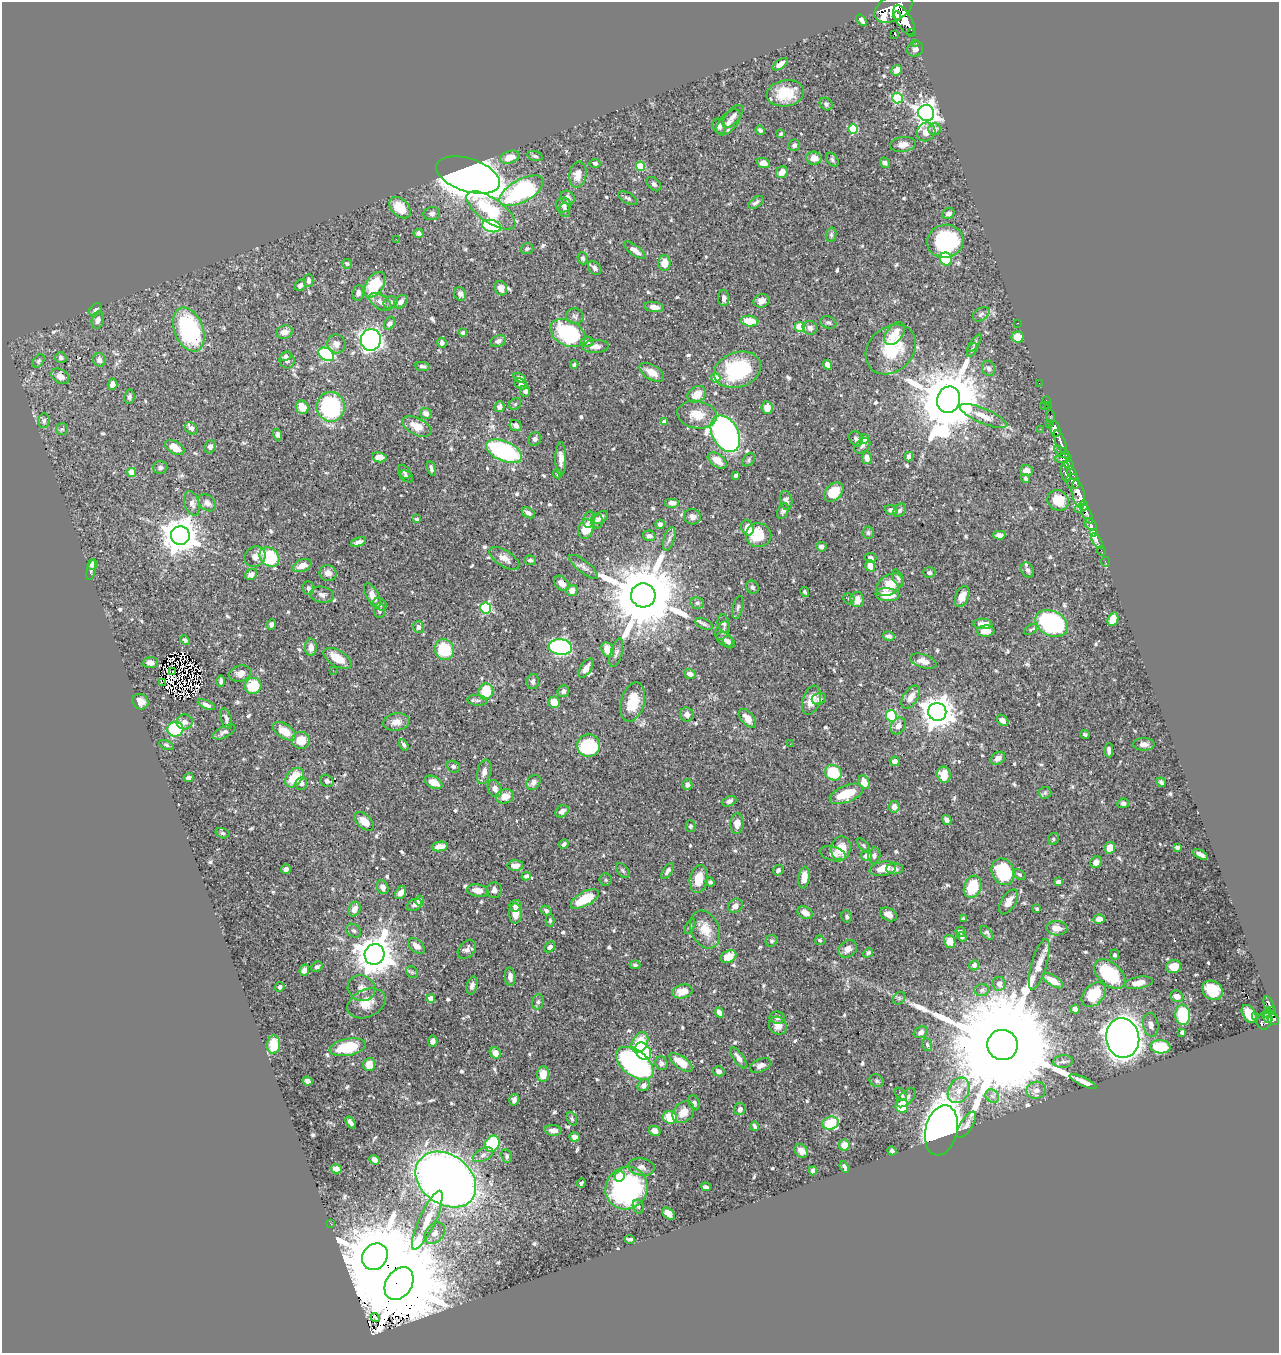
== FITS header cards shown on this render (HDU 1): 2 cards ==
NAXIS1  =                 1277
NAXIS2  =                 1351

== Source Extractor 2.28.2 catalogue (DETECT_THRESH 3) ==
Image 1277 x 1351 px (HDU 1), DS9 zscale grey, 1 PNG px = 1 image px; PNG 1281 x 1355 px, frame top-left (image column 1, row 1351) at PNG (2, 2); each listed source drawn as its Kron ellipse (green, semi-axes under 4 px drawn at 4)
Background 0.409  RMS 0.012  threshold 0.0369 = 3 sigma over >= 5 px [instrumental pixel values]
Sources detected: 692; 7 with non-positive FLUX_AUTO (blend fragments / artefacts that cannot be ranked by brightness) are neither listed nor drawn; of the other 685, the 500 brightest by FLUX_AUTO listed and drawn (185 fainter detections omitted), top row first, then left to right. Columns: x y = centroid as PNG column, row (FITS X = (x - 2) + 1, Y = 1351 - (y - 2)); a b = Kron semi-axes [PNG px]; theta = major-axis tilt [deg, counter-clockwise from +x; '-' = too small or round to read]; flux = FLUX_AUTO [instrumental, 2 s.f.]
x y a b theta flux
893 8 20 12 27 2600
897 16 5 3 - 400
862 20 6 3 -50 3.2
904 20 16 7 -59 2000
912 33 3 3 - 48
894 34 3 2 - 2.3
916 43 2 2 - 6.1
915 49 8 7 - 2.7
780 64 9 4 35 5.4
897 70 6 5 - 5.2
785 93 19 13 9 22
897 98 5 5 - 66
826 104 7 5 -44 2
926 113 8 8 - 620
733 116 14 6 51 3.7
728 122 15 8 49 5.7
719 126 8 6 -66 3.6
853 129 5 5 - 35
935 129 6 6 - 5.4
760 130 5 4 - 1.9
926 132 10 9 - 6.2
781 134 4 3 - 1.5
903 144 13 7 8 6.1
794 145 6 5 - 2.6
535 156 8 4 -16 1.7
510 157 10 6 18 10
814 158 8 6 -7 7.4
832 160 7 5 -53 1.7
595 163 5 4 - 1.8
763 163 6 5 - 6
885 163 5 4 - 1.9
640 166 5 4 - 33
782 172 6 5 - 6
468 175 33 16 -18 2400
578 175 13 8 80 8.3
654 184 8 5 -44 2.4
522 191 24 11 29 120
568 198 8 6 -39 3.8
628 198 10 5 -29 2.1
756 202 9 5 36 2.6
563 205 7 7 - 3.9
400 208 12 8 -45 18
491 210 28 12 -35 48
565 210 7 5 -88 2
949 213 6 5 - 3
432 214 8 6 8 2.7
492 226 9 6 -11 81
419 233 5 4 - 2.9
831 235 7 5 77 1.5
396 239 2 2 - 1.6
945 241 18 16 14 83
527 249 6 5 - 1.9
635 250 13 5 -36 5.8
583 258 6 5 - 1.8
946 259 6 6 - 31
664 263 8 6 -90 12
347 264 5 5 - 1.6
595 268 8 5 -49 3.7
309 280 6 5 - 2.7
300 285 6 5 - 2.9
375 285 14 8 57 39
501 288 7 6 - 6
358 293 8 5 86 3.1
460 294 7 5 -65 2.7
724 298 8 5 -89 3.4
761 301 8 6 18 4.6
380 302 13 7 -35 4.8
391 302 7 6 - 2.3
401 302 8 5 46 3.8
654 307 10 5 -8 6
96 310 7 5 46 2.2
981 314 9 6 37 2.6
575 316 9 7 -11 2.5
98 320 9 6 76 3.4
750 321 9 5 -7 17
390 323 7 5 53 3
828 323 8 6 -18 2.2
1017 323 3 2 - 95
800 327 5 5 - 34
810 328 7 6 - 4
189 330 23 14 -68 100
284 332 8 6 16 5.8
463 333 4 4 - 2.1
568 333 18 12 -27 76
895 333 13 8 51 13
1018 337 6 5 - 13
371 340 11 10 - 380
498 341 8 5 21 3
587 342 6 5 - 2.4
442 343 5 4 - 2.6
975 343 10 3 53 1.8
336 344 9 9 - 5.4
595 347 13 6 3 4.8
891 349 28 22 43 41
972 350 7 4 64 1.7
326 354 8 6 -32 90
286 356 6 4 30 1.6
61 358 6 5 - 1.8
99 360 7 6 - 4.7
287 360 8 7 - 3.4
38 361 7 5 54 1.5
574 365 4 4 - 1.8
827 365 5 4 - 4.8
422 366 7 4 -7 2.3
989 368 8 6 -61 2.6
737 370 24 17 19 71
652 372 14 7 -30 8
60 376 9 7 -32 5.1
520 378 6 4 -26 2.2
716 378 5 4 - 14
1039 383 2 2 - 4.4
113 384 5 5 - 5.7
521 384 7 5 -32 2
525 391 5 5 - 2.9
697 394 10 7 33 11
129 397 7 5 82 2.1
949 400 13 11 76 8600
1046 400 2 2 - 6.3
515 404 6 5 - 1.5
1044 406 3 2 - 13
1048 406 3 2 - 14
302 407 7 6 - 13
331 407 15 14 - 120
499 407 5 5 - 3.9
767 408 6 5 - 8.9
426 413 6 5 - 4
697 415 20 13 -10 17
983 416 25 7 -23 12
1051 416 6 3 -87 24
44 421 7 6 - 2.4
664 422 4 4 - 5.7
1049 423 3 2 - 12
417 426 15 8 -27 12
516 426 6 5 - 3.5
191 428 7 5 -36 2.4
62 429 6 6 - 1.6
1040 429 2 2 - 3.5
1055 429 8 5 -67 710
725 434 19 13 -61 310
278 435 6 4 -72 2.1
535 439 7 6 - 2.2
856 439 8 6 -58 2.6
864 439 5 4 - 4.6
1060 442 12 5 -68 710
862 446 9 6 43 2.5
210 447 6 5 - 2.7
175 448 10 6 -31 11
504 451 19 9 -23 110
1062 452 9 4 -34 240
379 457 7 5 -6 8
909 457 5 4 - 4.6
867 458 6 5 - 5.5
1064 458 8 4 7 280
561 459 17 5 -90 5.3
717 460 11 6 -36 9.9
749 460 7 5 46 1.7
1069 465 5 4 - 290
160 467 7 6 - 2.6
431 469 7 3 -75 2
1026 471 6 5 - 6.7
131 472 4 4 - 20
404 472 8 5 -54 2
1066 472 10 4 -82 100
1072 473 7 3 -71 180
558 474 4 4 - 1.6
736 475 4 3 - 1.9
406 476 7 5 -35 2
1025 478 5 4 - 1.6
1073 482 8 7 - 540
834 492 11 8 43 21
1078 494 14 6 -77 1200
786 500 9 6 -79 3.6
1058 500 11 9 -33 20
192 503 13 7 -73 4.8
207 503 10 7 -40 3.8
672 503 7 5 0 4.9
1084 505 5 3 - 220
1078 509 3 2 - 18
891 510 6 4 -20 3.6
900 510 7 5 49 2.7
783 511 8 5 66 2.5
528 513 7 5 -29 2.9
1087 514 10 4 -66 640
601 517 8 5 40 3.2
692 517 8 7 - 4.5
417 519 4 3 - 1.5
589 520 8 5 78 2.1
597 521 7 5 -83 2.4
660 524 5 4 - 3.7
1091 524 7 5 -43 200
747 528 8 6 -69 10
586 529 10 7 71 18
1094 532 3 3 - 83
868 533 6 6 - 1.7
759 535 13 12 - 26
999 535 6 4 -1 4.6
180 536 9 9 - 1700
649 536 6 5 - 3.6
669 539 12 5 72 3.2
1097 541 9 4 -58 45
358 542 8 4 21 3.5
821 547 5 4 - 2.8
1101 551 5 2 - 8.3
255 557 11 9 41 5.2
269 557 11 8 -42 50
504 558 17 8 -32 6.5
870 558 6 5 - 3
530 560 6 5 - 2.2
1105 562 5 2 - 10
92 564 6 5 - 5.7
302 565 10 6 23 8.7
870 566 6 5 - 8.3
584 567 17 6 -39 3.9
91 570 10 4 77 1.7
1028 570 8 6 -64 2.2
929 572 6 5 - 2.2
328 573 8 8 - 6.3
251 575 6 5 - 4.4
898 578 9 5 -63 2
562 583 9 6 -45 6.7
889 585 14 9 35 16
753 587 7 6 - 1.9
308 588 7 6 - 2
572 590 6 5 - 7.6
805 592 5 3 - 1.6
322 595 12 8 -11 3.7
372 595 13 6 -62 7.4
643 595 12 12 - 10000
887 595 12 6 -5 17
962 596 11 6 67 9
849 599 6 5 - 1.6
857 600 8 6 -82 7.5
697 603 7 5 -15 2.1
380 604 7 5 -31 2
738 607 12 5 76 2.3
486 608 5 5 - 84
380 611 7 5 -86 2.2
1113 619 7 5 68 14
724 623 9 6 -77 2.5
1052 623 17 12 -26 140
271 624 5 4 - 2.4
704 624 9 5 -25 2.2
983 624 9 5 -2 10
418 627 6 5 - 2.8
1030 630 7 4 32 1.7
722 631 10 6 66 2.8
986 631 9 5 1 8.5
889 636 6 4 -8 3
725 639 9 6 -36 4
185 640 5 4 - 1.8
729 642 7 5 -47 3.2
311 647 8 6 89 5.8
560 647 12 8 -4 160
444 650 10 9 - 33
608 650 8 6 -63 15
616 653 15 6 74 3.2
338 658 15 8 -31 14
923 661 14 6 -18 6.2
151 663 7 5 1 3.9
586 668 11 5 57 5.2
333 670 3 2 - 2.3
172 671 3 2 - 1.5
240 674 11 8 16 6.1
690 674 6 5 - 3.3
221 681 5 3 - 2.2
162 682 2 2 - 280
533 682 7 6 - 2.9
253 686 8 8 - 26
486 691 8 7 - 24
563 691 6 5 - 2.4
911 697 13 7 56 7.8
819 699 7 5 20 3.2
477 700 10 5 -6 2.6
811 700 15 9 72 11
140 702 8 7 - 5.7
554 702 5 5 - 13
633 702 20 11 75 21
206 705 9 4 -24 3.4
937 712 9 9 - 1300
687 714 7 6 - 4.2
891 716 6 5 - 45
748 718 11 6 -51 8.1
226 719 11 5 -74 2.7
1003 720 6 5 - 4.5
184 722 8 7 - 4.2
396 722 13 8 8 6.7
898 726 9 7 58 5.5
175 729 8 7 - 63
284 731 13 7 -33 14
224 732 12 5 26 3.1
1085 735 5 3 - 1.9
301 740 9 8 - 14
790 744 2 2 - 2
1144 744 10 6 -1 4.7
166 745 8 4 -25 1.6
404 745 6 4 -57 2.1
588 746 11 11 - 73
1109 750 7 4 -89 3.4
998 758 8 5 36 4.1
895 761 5 4 - 5.1
453 767 7 6 - 2.3
484 772 12 7 75 4.4
833 773 8 7 - 35
944 775 8 6 -77 16
188 777 5 4 - 2.9
294 778 11 7 50 25
327 781 7 5 -36 2.9
434 782 9 6 -28 8.3
533 782 8 6 50 4
864 782 7 5 -65 10
1161 782 5 3 - 2
301 783 6 6 - 3
687 785 5 5 - 2.9
495 789 9 6 -62 4.7
1045 793 6 6 - 1.6
846 794 18 8 22 27
505 796 9 7 16 9.8
729 801 7 5 24 2.7
1123 803 6 5 - 2.6
894 807 6 5 - 5
562 811 7 5 35 4.5
947 820 5 4 - 4
364 821 11 7 -43 9.3
737 824 10 6 88 7.4
691 826 5 5 - 1.9
222 833 7 5 -16 1.5
1053 839 6 5 - 1.5
564 844 5 4 - 2.4
864 845 8 4 -50 1.6
440 846 8 4 10 6.7
1177 847 4 3 - 1.8
841 848 12 9 79 15
1110 848 6 5 - 10
833 854 13 7 -14 4.1
1200 854 8 3 -28 3.4
867 856 5 5 - 6.9
874 856 8 6 77 2.9
1096 862 6 5 - 5
515 865 8 5 3 6.4
286 869 5 4 - 2.8
883 869 13 7 11 14
895 869 8 5 -1 2.9
778 870 6 4 43 2.6
623 871 8 5 -53 1.9
667 871 9 4 55 3
1003 872 14 11 -66 52
1019 874 7 4 -34 1.6
526 876 4 4 - 2.3
804 877 11 5 82 9
699 879 14 9 80 16
606 880 6 6 - 1.6
710 882 4 3 - 1.8
1058 882 4 4 - 3.2
383 887 7 5 -67 4.7
973 887 11 8 71 33
494 890 8 8 - 3.3
478 891 11 6 -10 6.9
401 893 7 5 58 4.2
585 899 15 7 29 30
419 901 5 4 - 11
1008 902 14 7 58 8.8
414 905 8 5 28 2.5
516 906 6 5 - 3.1
735 906 8 6 40 4.7
354 909 7 6 - 6.9
1037 909 3 3 - 1.9
546 911 6 4 -31 1.7
515 913 10 6 -88 9.4
805 913 8 5 -25 5.2
888 914 9 6 -27 5
847 917 6 5 - 1.8
963 919 4 4 - 1.8
1099 919 6 4 5 6.3
550 920 6 4 -89 1.6
690 926 8 4 63 1.5
1057 928 10 7 -5 8.6
705 929 19 14 -66 15
354 931 8 6 -39 2.4
960 932 5 4 - 2.4
987 933 8 4 -50 2
962 937 5 4 - 1.5
820 940 5 4 - 1.6
771 941 6 5 - 1.8
950 941 7 5 -72 9.8
416 946 10 6 -42 6.6
550 947 6 4 46 2.2
467 949 11 7 49 4.3
848 949 10 7 41 5.7
868 953 5 4 - 2
374 954 10 9 - 2300
1115 955 5 4 - 1.8
728 957 8 6 24 13
1039 964 26 7 74 9.6
635 965 5 4 - 1.5
974 965 5 5 - 2.5
317 967 6 5 - 1.9
1174 967 7 6 - 12
304 970 6 4 70 3.7
412 972 6 5 - 1.6
1110 974 18 11 -41 51
510 977 9 5 -85 4
1053 981 12 5 -31 11
1138 983 14 6 10 9.6
999 984 7 6 - 4.2
472 985 9 5 74 3.3
280 987 5 4 - 2.1
361 988 14 12 -31 6.5
982 990 7 6 - 1.9
1212 990 11 9 -38 27
682 991 10 7 13 8.9
1094 995 14 9 47 33
1177 996 6 5 - 5
431 998 4 4 - 11
899 998 7 5 47 1.7
538 1002 8 6 73 2
366 1003 20 13 24 13
1269 1005 8 4 -67 130
1075 1009 4 4 - 4.2
1271 1010 4 3 - 81
720 1013 5 4 - 6.1
1268 1013 4 3 - 32
1249 1014 10 6 -58 16
1183 1015 10 7 -84 34
1256 1016 2 2 - 5
777 1018 8 6 -8 2.5
1268 1018 5 4 - 120
1273 1019 6 5 - 220
1265 1021 9 7 77 240
1151 1025 12 7 -81 3.9
778 1026 9 8 - 6.5
921 1032 7 5 30 3.6
1182 1032 4 3 - 1.9
1123 1038 20 16 -80 1500
433 1041 5 4 - 3.6
640 1042 11 7 64 23
274 1045 9 6 86 19
927 1045 6 5 - 1.6
1002 1045 15 15 - 44000
348 1047 18 8 11 32
1160 1047 10 6 -3 34
643 1051 9 7 -55 52
495 1053 6 5 - 6
738 1058 12 5 -55 4.6
681 1062 13 6 -35 15
1063 1062 10 6 4 2.9
635 1063 21 12 -37 220
662 1063 7 6 - 2.8
369 1064 6 6 - 9.9
760 1065 11 6 23 4.4
719 1071 6 5 - 3.5
543 1074 8 6 84 9.7
308 1081 5 4 - 3.8
877 1081 7 6 - 1.9
1083 1081 15 3 -25 4.9
643 1085 6 5 - 3.6
959 1090 13 10 59 9.5
1036 1090 10 8 11 4.7
901 1094 7 5 -53 2.5
992 1096 7 6 - 2.7
906 1098 12 6 44 4.3
514 1100 6 4 78 3.3
694 1103 8 5 -67 2.3
902 1106 7 6 - 24
740 1109 6 5 - 3.3
683 1112 12 9 45 10
670 1117 7 6 - 24
572 1119 7 5 -69 1.6
351 1122 7 4 -55 2.7
830 1123 8 6 18 36
967 1125 15 6 57 4.4
755 1126 4 3 - 2
553 1130 8 5 -6 4.6
941 1130 25 16 77 1200
655 1131 6 5 - 4.8
575 1137 5 4 - 3.4
492 1144 8 7 - 41
844 1145 5 5 - 11
801 1151 8 6 -47 5.7
892 1151 4 4 - 2.1
483 1155 11 6 26 3.1
506 1156 7 5 -78 1.7
374 1160 5 4 - 4.2
641 1167 13 8 -8 4.9
844 1167 6 3 -68 1.9
336 1169 5 4 - 5.1
813 1171 4 4 - 2.8
619 1176 5 5 - 25
446 1180 33 24 -36 860
581 1183 4 3 - 1.6
706 1187 5 4 - 2.8
626 1188 22 20 49 150
638 1206 7 5 -74 2.1
669 1214 7 5 -42 9.1
427 1220 32 8 65 14
330 1223 3 2 - 2.9
435 1233 12 8 47 5.7
630 1239 5 3 - 2
375 1257 14 12 48 8400
399 1284 17 13 57 29000
375 1318 5 2 - 1.9
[185 fainter detections neither listed nor drawn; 7 non-positive-flux detections neither listed nor drawn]